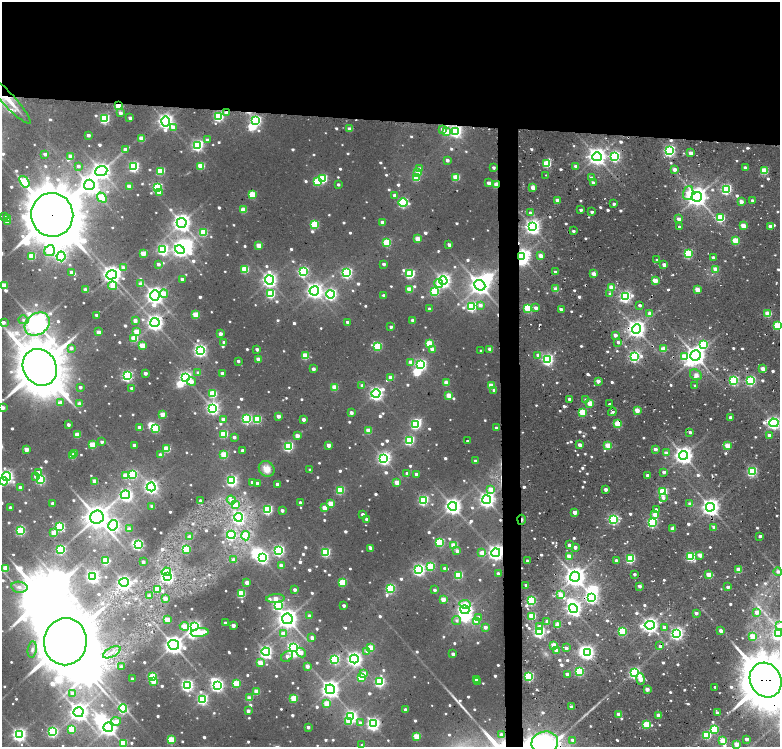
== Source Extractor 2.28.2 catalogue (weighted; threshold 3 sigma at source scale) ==
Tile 3 of 4 x 3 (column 3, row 1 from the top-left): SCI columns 3336-4891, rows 2990-4479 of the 6669 x 4479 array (HDU 1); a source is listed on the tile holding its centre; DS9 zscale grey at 2 x 2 block average (1 PNG px = mean of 2 x 2 image px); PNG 782 x 749 px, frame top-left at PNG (2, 2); each listed source drawn as its Kron ellipse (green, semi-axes under 4 px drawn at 4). Shown black and unused: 18% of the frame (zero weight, under 2 of 4 exposures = <1% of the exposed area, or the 3 px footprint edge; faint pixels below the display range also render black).
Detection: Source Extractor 2.28.2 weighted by HDU 2 'WHT'; one run over the whole footprint, this tile lists its part. Background 0.0642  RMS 0.016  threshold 0.0729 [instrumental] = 3 sigma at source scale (4.5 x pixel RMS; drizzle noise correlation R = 1.50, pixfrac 1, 0.0396/0.0396 arcsec/px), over >= 5 px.
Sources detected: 1048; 23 too faint to see at this stretch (2 x 2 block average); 27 inside a brighter object's white glare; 8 cosmic-ray / hot-pixel residue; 1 long thin detection or spike segment (spike, bleed or trail) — neither listed nor drawn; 7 inside a brighter listed object's ellipse — not listed separately; of the other 982, all 500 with FLUX_AUTO >= 12.7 (the completeness limit of this list) listed and drawn (482 fainter detections not listed), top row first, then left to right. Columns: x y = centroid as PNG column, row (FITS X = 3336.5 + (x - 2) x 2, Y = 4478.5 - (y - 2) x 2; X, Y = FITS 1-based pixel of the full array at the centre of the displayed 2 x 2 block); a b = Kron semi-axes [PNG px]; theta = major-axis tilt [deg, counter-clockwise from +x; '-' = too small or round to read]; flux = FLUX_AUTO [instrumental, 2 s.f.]
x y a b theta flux
9 100 31 6 -48 81
119 106 3 3 - 210
227 112 3 2 - 28
120 113 3 2 - 24
219 116 3 3 - 480
130 118 3 2 - 25
105 119 3 3 - 450
166 121 5 4 - 1700
256 121 4 3 - 690
173 128 4 3 - 42
350 129 3 2 - 41
442 129 3 3 - 14
456 131 4 4 - 830
446 132 3 3 - 98
88 135 3 2 - 21
141 139 3 3 - 72
207 140 3 3 - 17
198 145 4 4 - 770
125 149 3 3 - 25
670 151 4 3 - 780
691 153 3 2 - 32
45 154 3 2 - 17
71 156 3 3 - 60
615 156 4 3 - 670
597 157 4 4 - 2500
447 160 3 2 - 19
547 164 3 3 - 250
78 166 2 2 - 15
201 166 3 3 - 160
576 166 2 2 - 23
134 167 4 3 - 520
494 168 2 2 - 14
745 168 3 2 - 18
419 169 3 3 - 23
675 169 3 2 - 25
101 171 6 5 - 1900
161 171 3 3 - 230
764 171 3 3 - 200
418 172 3 3 - 49
545 175 2 2 - 13
456 177 3 3 - 140
416 178 3 3 - 150
591 178 3 3 - 16
323 179 3 3 - 350
24 182 6 3 -54 390
317 182 3 3 - 190
593 182 3 2 - 13
489 183 3 3 - 30
338 184 2 2 - 13
89 185 5 5 - 2900
496 185 3 2 - 98
129 186 3 3 - 63
157 187 3 3 - 460
533 188 3 2 - 49
726 189 3 3 - 600
159 192 3 3 - 33
688 193 7 5 71 68
252 195 3 3 - 180
394 195 3 2 - 19
102 197 5 3 - 180
697 197 5 5 - 3300
557 200 3 2 - 39
752 200 3 2 - 15
741 202 3 2 - 44
403 203 4 3 - 450
614 204 3 2 - 14
243 210 3 3 - 76
581 210 2 2 - 16
592 212 2 2 - 14
530 213 3 3 - 16
52 215 22 21 - 23000
4 217 3 2 - 13
720 218 3 3 - 280
8 219 2 2 - 25
679 219 3 2 - 46
7 221 3 3 - 63
182 223 5 5 - 2400
383 223 3 2 - 46
314 225 3 3 - 240
743 226 3 2 - 66
770 226 3 2 - 35
533 227 4 4 - 1700
679 227 2 2 - 14
573 231 2 2 - 14
203 233 3 3 - 190
418 239 3 3 - 90
735 241 3 3 - 160
387 243 3 3 - 230
259 245 3 3 - 87
449 245 2 2 - 22
163 249 4 4 - 640
180 250 5 4 - 1500
50 251 5 5 - 200
143 253 3 3 - 86
688 254 3 3 - 380
32 256 3 3 - 180
61 256 5 4 - 620
540 256 3 2 - 48
522 257 4 3 - 1800
713 258 2 2 - 22
657 260 2 2 - 13
158 264 3 2 - 19
384 264 2 2 - 17
664 265 2 2 - 42
123 268 3 3 - 27
245 269 3 3 - 210
716 269 3 2 - 83
71 272 3 2 - 21
303 272 4 4 - 520
555 272 2 2 - 36
347 273 4 4 - 620
410 274 3 3 - 390
594 274 3 2 - 63
112 275 5 4 - 2400
182 279 2 2 - 19
269 280 5 4 - 1500
443 281 4 4 - 1500
655 281 3 2 - 92
141 284 3 3 - 42
439 284 4 3 - 49
4 285 3 3 - 94
480 285 6 5 - 3300
113 286 4 3 - 87
612 288 3 2 - 93
409 289 3 3 - 94
556 289 3 2 - 61
85 290 3 2 - 48
697 290 3 2 - 77
314 291 5 4 - 1900
435 291 4 3 - 290
164 293 4 3 - 100
270 294 3 3 - 280
331 294 4 4 - 860
610 294 3 3 - 17
155 296 5 4 - 2400
384 296 3 2 - 29
625 296 4 3 - 770
480 305 4 3 - 20
640 305 2 2 - 14
471 306 4 3 - 480
528 308 3 3 - 260
536 308 3 2 - 26
429 309 3 2 - 22
561 309 3 2 - 17
649 313 2 2 - 28
768 314 3 3 - 140
96 315 2 2 - 14
196 315 3 3 - 140
23 320 5 4 - 13
413 320 3 2 - 40
135 321 3 2 - 34
3 322 3 3 - 20
347 322 2 2 - 15
155 323 4 4 - 1800
37 324 13 10 37 3900
777 326 3 3 - 220
391 327 2 2 - 14
637 329 4 4 - 2500
98 332 3 2 - 45
136 332 3 3 - 94
220 334 3 2 - 33
615 335 3 2 - 36
134 338 3 3 - 130
224 342 3 2 - 16
618 342 3 3 - 13
430 344 3 3 - 180
703 344 4 3 - 240
142 345 3 3 - 110
378 346 3 3 - 240
71 348 3 3 - 20
257 349 2 2 - 19
432 349 3 3 - 31
490 349 3 3 - 42
663 349 3 3 - 100
200 351 4 4 - 1000
481 351 2 2 - 14
538 355 3 3 - 20
305 356 3 3 - 170
695 356 5 5 - 3100
634 357 4 3 - 730
684 357 4 3 - 120
258 359 3 2 - 46
548 359 4 3 - 790
238 361 2 2 - 14
411 362 3 3 - 48
421 365 4 4 - 680
40 367 19 16 -57 16000
313 369 3 2 - 25
763 369 3 2 - 64
145 373 2 2 - 22
198 373 3 3 - 17
222 373 3 2 - 25
696 375 6 5 - 21
127 376 4 3 - 710
185 377 4 4 - 1000
391 378 3 3 - 56
734 380 3 3 - 500
598 381 2 2 - 49
750 381 3 3 - 540
191 382 4 4 - 30
446 383 3 3 - 75
491 385 3 3 - 80
362 386 3 2 - 23
695 386 2 2 - 13
80 387 2 2 - 14
335 387 3 3 - 120
132 389 3 2 - 30
494 390 3 3 - 14
213 394 3 3 - 220
376 394 4 4 - 1300
449 396 3 3 - 87
569 399 2 2 - 16
586 400 3 2 - 13
61 402 3 3 - 21
590 403 3 3 - 110
80 404 3 3 - 50
609 404 2 2 - 25
2 408 3 2 - 55
213 408 4 4 - 1100
637 410 3 2 - 77
582 412 3 3 - 190
612 412 4 3 - 14
351 413 3 2 - 25
162 414 3 3 - 72
278 416 3 2 - 35
730 417 2 2 - 21
223 419 3 2 - 37
247 419 3 3 - 450
257 419 3 3 - 270
303 419 2 2 - 25
774 423 5 4 - 1100
617 424 3 3 - 140
68 425 2 2 - 21
415 425 3 3 - 330
140 427 3 2 - 28
156 428 3 3 - 270
496 428 3 2 - 24
368 431 3 3 - 99
690 432 3 3 - 14
224 434 3 3 - 230
77 435 3 3 - 97
769 435 2 2 - 26
297 436 3 2 - 47
234 437 2 2 - 19
409 440 3 3 - 440
468 441 2 2 - 13
102 442 3 2 - 16
92 445 3 3 - 150
134 445 2 2 - 29
329 445 3 3 - 34
580 445 3 2 - 37
288 446 3 3 - 490
608 446 3 3 - 120
727 446 3 2 - 93
26 449 3 2 - 64
167 449 3 3 - 160
655 449 3 2 - 31
242 450 2 2 - 16
666 453 3 3 - 32
75 454 3 2 - 18
160 455 3 2 - 31
224 455 3 3 - 170
684 455 4 4 - 2400
72 456 3 3 - 110
384 458 4 4 - 1100
475 461 3 2 - 29
267 469 8 7 - 53
310 470 2 2 - 13
752 471 3 3 - 500
38 472 3 3 - 16
664 472 3 2 - 18
133 474 3 3 - 350
407 474 2 2 - 22
416 474 3 2 - 26
647 475 2 2 - 16
35 476 4 4 - 15
125 476 3 3 - 93
7 477 5 4 - 1200
40 479 3 3 - 480
4 481 4 4 - 100
95 481 3 2 - 68
232 481 4 4 - 690
252 482 2 2 - 17
397 482 3 3 - 71
257 483 2 2 - 16
277 484 3 2 - 29
20 487 3 2 - 27
151 487 4 4 - 1300
491 489 4 3 - 66
606 489 2 2 - 26
340 490 3 3 - 270
663 492 3 3 - 340
125 495 5 4 - 670
663 498 4 3 - 14
231 500 4 4 - 24
423 500 3 3 - 560
487 500 4 4 - 1800
200 501 2 2 - 15
300 502 2 2 - 16
53 503 3 2 - 23
330 504 3 3 - 98
690 504 2 2 - 44
235 505 3 3 - 77
152 506 3 2 - 28
453 506 4 4 - 2100
10 507 2 2 - 15
710 507 4 4 - 2200
324 508 3 3 - 61
268 509 3 3 - 470
282 510 2 2 - 20
656 510 2 2 - 30
575 512 3 2 - 45
363 514 2 2 - 19
655 515 3 3 - 55
97 517 6 6 - 5000
238 517 4 4 - 1000
367 519 3 2 - 24
613 519 3 3 - 570
521 520 5 2 - 14
652 522 3 3 - 550
113 525 5 4 - 1000
60 527 3 3 - 380
714 527 2 2 - 32
129 529 2 2 - 36
673 529 3 2 - 43
21 531 3 3 - 440
54 533 3 3 - 91
231 535 4 4 - 370
246 536 5 4 - 160
760 536 3 2 - 13
190 537 3 2 - 41
440 542 3 3 - 350
138 545 3 3 - 630
569 545 2 2 - 21
454 546 3 3 - 140
575 547 2 2 - 28
371 548 3 2 - 35
186 549 3 3 - 270
61 550 3 3 - 430
279 551 4 4 - 690
457 551 3 2 - 23
326 552 3 3 - 350
482 553 3 3 - 81
496 553 4 4 - 1700
700 555 3 2 - 64
569 556 3 2 - 74
690 557 3 3 - 380
263 558 4 4 - 880
630 559 3 3 - 400
233 560 4 3 - 19
616 560 2 2 - 20
106 561 3 3 - 190
527 561 2 2 - 14
143 562 2 2 - 19
281 566 3 3 - 50
431 566 3 3 - 230
6 568 3 3 - 110
445 568 2 2 - 17
419 570 4 4 - 820
739 570 3 2 - 94
166 572 5 4 - 80
778 572 4 3 - 13
498 573 2 2 - 17
634 574 2 2 - 15
458 575 3 3 - 270
708 575 3 3 - 58
93 577 4 4 - 1100
168 577 3 3 - 680
575 577 5 5 - 3200
124 582 5 4 - 1200
247 582 3 2 - 40
342 582 3 3 - 180
526 585 2 2 - 17
639 586 2 2 - 25
19 587 8 5 -10 19
728 587 2 2 - 19
390 588 3 3 - 410
157 589 3 3 - 85
295 590 2 2 - 19
435 590 2 2 - 14
241 594 3 3 - 240
560 595 3 2 - 58
149 596 3 3 - 29
592 598 4 4 - 750
165 599 3 3 - 40
275 599 9 3 4 60
443 599 3 3 - 63
531 601 3 3 - 440
465 604 6 4 -5 48
344 605 2 2 - 19
278 606 4 4 - 460
573 608 4 4 - 1600
465 610 4 3 - 1500
756 612 3 3 - 29
696 613 3 2 - 21
309 616 2 2 - 23
532 616 3 3 - 190
479 618 3 3 - 31
287 619 5 5 - 3400
167 620 3 3 - 100
457 620 4 4 - 13
476 621 3 3 - 61
547 621 2 2 - 23
225 623 2 2 - 18
233 625 3 2 - 36
558 625 3 2 - 84
650 625 5 4 - 1700
184 626 4 4 - 110
195 626 4 3 - 750
779 626 3 3 - 37
485 627 3 2 - 33
539 627 3 3 - 23
664 627 3 3 - 16
721 631 3 2 - 34
200 632 9 3 8 140
539 632 3 3 - 800
622 632 3 3 - 330
283 634 3 3 - 49
677 634 4 4 - 1000
778 634 4 3 - 460
753 636 3 3 - 110
312 638 2 2 - 30
65 642 24 21 83 24000
174 645 5 5 - 2900
554 645 3 3 - 93
660 646 3 3 - 17
293 648 4 3 - 610
370 648 3 3 - 110
566 648 2 2 - 29
32 650 8 4 82 13
556 650 3 2 - 32
367 651 3 3 - 28
112 652 9 4 28 20
266 652 4 4 - 1000
301 652 5 4 - 42
587 653 4 3 - 1300
453 654 2 2 - 26
287 656 7 5 38 25
335 659 3 3 - 520
354 659 4 4 - 1600
260 663 3 3 - 83
307 666 3 2 - 30
121 667 2 2 - 22
579 671 3 3 - 360
634 673 3 3 - 690
364 674 3 3 - 39
567 674 2 2 - 32
529 676 3 3 - 410
153 677 3 3 - 290
361 678 3 3 - 190
132 679 2 2 - 14
640 679 6 3 -78 56
476 680 2 2 - 17
766 680 18 15 -60 17000
153 681 3 3 - 70
380 682 4 3 - 470
477 682 2 2 - 15
236 684 3 3 - 190
187 685 4 4 - 1000
217 685 4 4 - 970
714 687 2 2 - 17
330 689 5 4 - 2500
647 689 2 2 - 35
256 691 3 3 - 100
72 693 3 2 - 38
249 698 3 3 - 69
294 698 3 3 - 170
203 699 4 4 - 610
326 703 3 3 - 100
571 707 2 2 - 32
123 708 4 4 - 290
405 710 2 2 - 28
248 711 2 2 - 29
78 712 5 5 - 2700
717 713 3 2 - 19
619 714 3 2 - 57
658 715 2 2 - 36
351 717 4 4 - 920
116 721 5 4 - 45
348 722 4 3 - 61
360 723 4 3 - 16
373 724 4 4 - 1200
646 725 3 3 - 230
108 727 5 4 - 2300
308 727 2 2 - 21
72 729 3 3 - 210
714 729 4 3 - 240
53 732 3 3 - 600
19 735 4 4 - 1200
501 735 3 2 - 25
707 735 3 3 - 260
416 736 3 3 - 150
747 739 2 2 - 27
171 740 3 3 - 190
573 740 3 2 - 27
723 741 3 3 - 150
123 743 3 3 - 160
545 743 13 11 12 1400
736 744 3 2 - 81
362 745 2 2 - 16
Overlapping masked pixels (flux is a lower limit): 14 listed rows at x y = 9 100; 119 106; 227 112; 456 131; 496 185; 52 215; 522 257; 637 329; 612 412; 617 424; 521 520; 496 553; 592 598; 766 680
Isophote crosses this tile's border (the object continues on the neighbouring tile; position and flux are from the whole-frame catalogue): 12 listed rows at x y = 4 285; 777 326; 2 408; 7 477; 4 481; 778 572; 779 626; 778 634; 766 680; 573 740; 123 743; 545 743